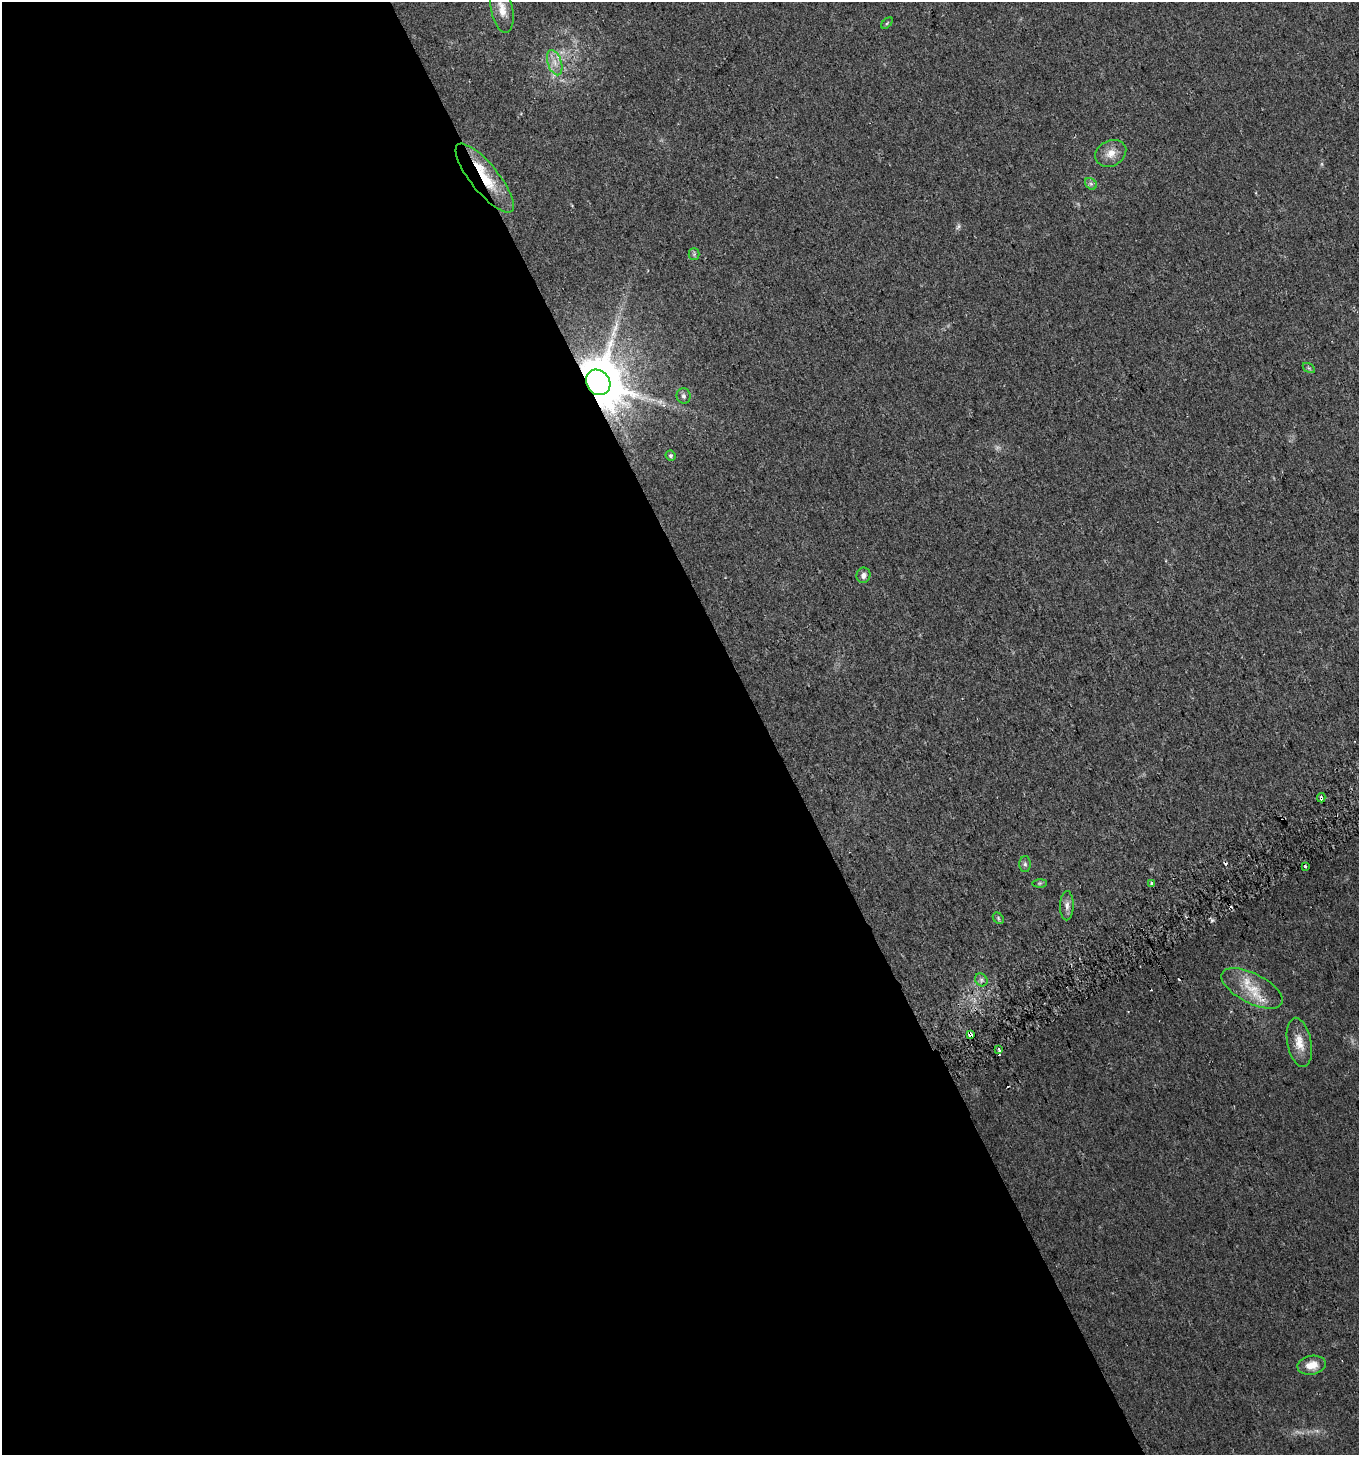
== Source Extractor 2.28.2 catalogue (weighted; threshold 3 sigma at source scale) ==
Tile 9 of 4 x 4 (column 1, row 3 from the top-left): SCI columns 185-1541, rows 1482-2934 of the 5736 x 5871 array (HDU 1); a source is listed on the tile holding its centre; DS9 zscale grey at full resolution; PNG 1361 x 1457 px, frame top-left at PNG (2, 2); each listed source drawn as its Kron ellipse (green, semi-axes under 4 px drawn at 4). Shown black and unused: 56% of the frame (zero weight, under 2 of 3 exposures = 2% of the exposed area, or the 3 px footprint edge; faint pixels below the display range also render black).
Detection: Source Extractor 2.28.2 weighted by HDU 2 'WHT'; one run over the whole footprint, this tile lists its part. Background 0.0479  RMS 0.0082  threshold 0.0368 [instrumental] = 3 sigma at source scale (4.5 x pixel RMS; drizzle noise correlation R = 1.50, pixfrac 1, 0.0396/0.0396 arcsec/px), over >= 5 px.
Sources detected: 39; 6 too faint to see at this stretch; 5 cosmic-ray / hot-pixel residue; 1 long thin detection or spike segment (spike, bleed or trail) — neither listed nor drawn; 2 inside a brighter listed object's ellipse — not listed separately; the other 25 listed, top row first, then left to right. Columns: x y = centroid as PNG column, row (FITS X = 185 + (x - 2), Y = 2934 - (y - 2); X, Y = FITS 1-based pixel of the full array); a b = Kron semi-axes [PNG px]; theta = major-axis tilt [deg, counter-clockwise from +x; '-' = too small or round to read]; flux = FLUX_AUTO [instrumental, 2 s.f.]
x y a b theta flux
502 9 24 10 -78 11
887 23 7 4 45 1.1
555 63 13 7 -72 6.2
1111 153 16 12 27 9.1
485 178 43 14 -51 33
1091 184 7 5 -44 1.9
694 254 5 5 - 1.4
1309 368 7 4 -34 1.2
598 382 13 11 -52 4300
684 396 8 7 - 2.3
671 456 5 4 - 1.6
863 575 8 7 - 3
1321 798 5 3 - 6.7
1025 864 8 6 -90 1.9
1305 866 3 3 - 4
1040 883 7 4 1 1.2
1152 884 4 3 - 11
1067 906 14 6 88 4.1
998 918 6 5 - 1.2
981 980 7 5 -48 1.9
1252 988 33 15 -27 23
970 1035 4 3 - 25
1299 1042 25 12 -79 12
999 1049 3 3 - 2.4
1312 1365 14 9 10 11
Overlapping masked pixels (flux is a lower limit): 4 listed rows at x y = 485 178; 598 382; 1321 798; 970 1035